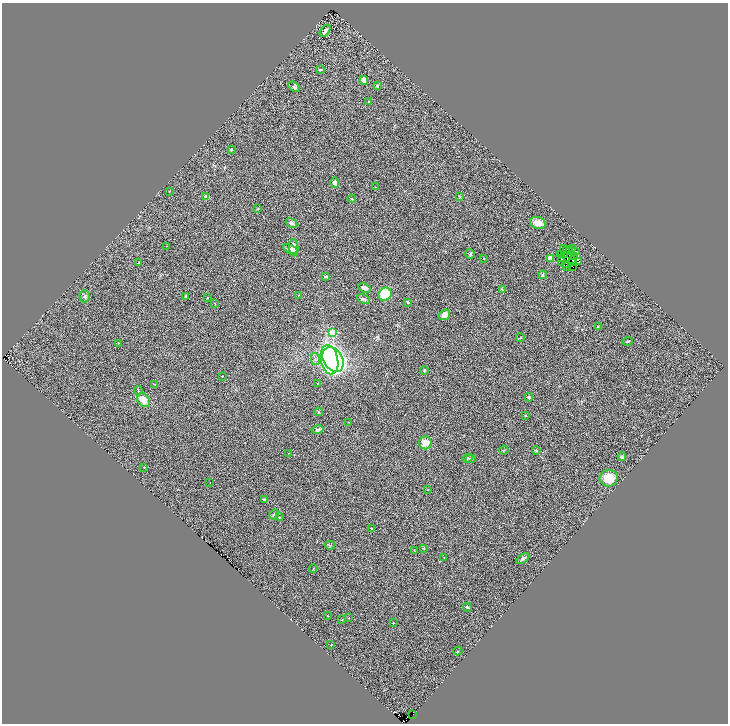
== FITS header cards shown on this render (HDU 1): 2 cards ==
NAXIS1  =                 1452
NAXIS2  =                 1443

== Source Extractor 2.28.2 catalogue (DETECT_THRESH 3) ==
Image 1452 x 1443 px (HDU 1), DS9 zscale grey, zoomed out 1/2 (1 PNG px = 2 x 2 image px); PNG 730 x 726 px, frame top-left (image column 1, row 1442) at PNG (2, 3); each listed source drawn as its Kron ellipse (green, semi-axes under 4 px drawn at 4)
Background 0.773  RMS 0.17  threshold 0.506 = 3 sigma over >= 5 px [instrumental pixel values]
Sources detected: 120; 18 cannot appear on this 1/2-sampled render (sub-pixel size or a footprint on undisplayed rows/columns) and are neither listed nor drawn; the other 102 listed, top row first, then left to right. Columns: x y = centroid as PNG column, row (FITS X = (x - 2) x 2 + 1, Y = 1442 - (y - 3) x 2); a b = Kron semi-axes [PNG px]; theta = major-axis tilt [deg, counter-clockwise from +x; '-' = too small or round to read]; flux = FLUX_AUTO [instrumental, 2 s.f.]
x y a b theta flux
325 31 7 3 55 200
321 70 4 2 - 33
364 80 4 3 - 210
377 86 4 3 - 42
294 87 6 4 -35 65
369 102 3 3 - 38
231 150 3 3 - 33
335 183 5 4 - 120
375 187 2 2 - 15
169 191 2 2 - 17
205 196 3 3 - 51
460 196 4 2 - 18
352 199 4 3 - 27
258 208 3 2 - 20
291 223 6 4 -31 89
538 223 8 6 -16 330
167 246 3 2 - 12
294 248 8 4 -86 240
290 249 8 4 -23 150
564 249 3 1 - 38
569 249 2 1 - 22
573 249 2 1 - 15
566 250 2 1 - 18
576 251 3 1 - 13
570 252 3 1 - 10
470 254 5 5 - 47
562 254 2 1 - 13
560 255 2 1 - 9.7
565 255 2 1 - 26
574 256 4 1 - 21
484 258 2 2 - 18
550 258 4 3 - 270
561 258 2 2 - 7.8
572 260 2 1 - 4.9
562 261 3 2 - 35
572 262 2 1 - 20
578 262 3 1 - 22
139 263 4 2 - 28
565 265 2 1 - 4.4
567 267 2 1 - 3.4
573 267 2 1 - 15
542 275 4 3 - 38
325 276 3 3 - 46
364 288 6 4 -24 120
502 289 4 3 - 28
385 294 7 6 - 1000
298 295 3 2 - 13
85 296 6 5 - 64
186 296 2 2 - 34
207 298 2 1 - 10
363 299 7 4 -20 64
408 302 4 3 - 45
214 303 2 2 - 9.7
445 315 6 5 - 240
598 326 3 3 - 26
333 332 3 3 - 1200
520 338 4 3 - 26
627 341 5 3 - 39
118 343 3 2 - 18
315 359 6 3 -77 71
333 359 13 9 -57 7700
329 360 15 8 -78 9300
424 370 4 3 - 32
222 376 2 2 - 23
318 384 3 3 - 18
155 385 3 2 - 20
138 391 4 2 - 24
529 397 4 3 - 74
143 400 7 5 -51 360
318 412 4 3 - 31
525 416 3 2 - 19
349 422 3 2 - 12
318 430 6 3 13 110
425 443 6 6 - 380
504 450 5 2 - 21
536 450 4 3 - 36
289 453 2 1 - 12
622 457 4 3 - 67
468 458 5 4 - 37
470 459 5 4 - 57
144 467 2 2 - 23
609 478 9 8 - 660
210 482 2 1 - 8
427 490 2 2 - 17
264 500 3 3 - 89
274 514 5 4 - 67
279 517 3 2 - 20
371 529 3 2 - 19
330 545 5 4 - 52
424 548 3 3 - 30
414 550 3 2 - 12
444 557 2 2 - 13
523 558 7 3 33 97
313 569 4 2 - 18
467 607 4 2 - 49
328 616 2 2 - 13
348 618 2 2 - 16
342 620 4 2 - 22
393 623 3 3 - 30
331 645 2 2 - 18
458 651 4 2 - 18
413 714 2 1 - 260
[18 sub-pixel or undisplayed-footprint detections neither listed nor drawn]